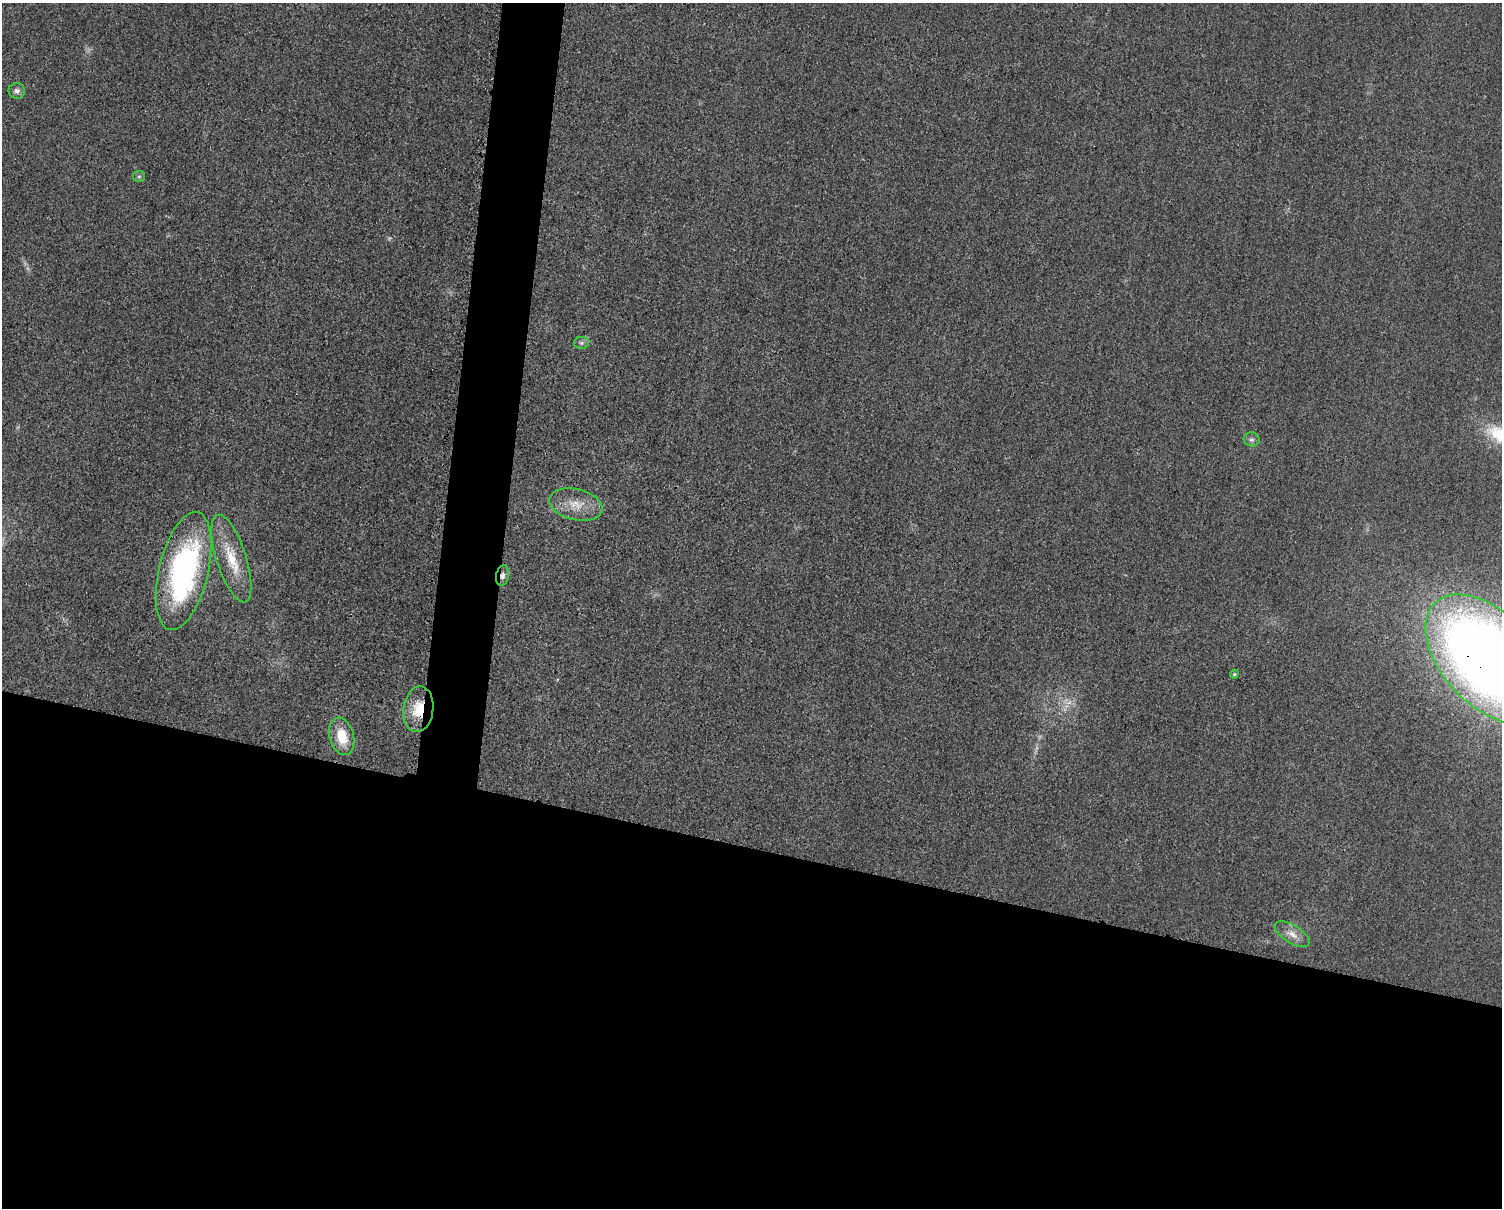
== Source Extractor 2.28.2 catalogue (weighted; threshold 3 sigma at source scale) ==
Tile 11 of 3 x 4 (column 2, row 4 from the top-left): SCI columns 1747-3246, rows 10-1215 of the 4862 x 4841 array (HDU 1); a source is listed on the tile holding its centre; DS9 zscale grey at full resolution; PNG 1504 x 1210 px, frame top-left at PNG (2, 3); each listed source drawn as its Kron ellipse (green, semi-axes under 4 px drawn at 4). Shown black and unused: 33% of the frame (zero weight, under 3 of 4 exposures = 1% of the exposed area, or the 3 px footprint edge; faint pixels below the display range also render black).
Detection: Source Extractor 2.28.2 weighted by HDU 2 'WHT'; one run over the whole footprint, this tile lists its part. Background 0.029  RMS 0.0058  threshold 0.0262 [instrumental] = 3 sigma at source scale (4.5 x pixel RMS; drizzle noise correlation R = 1.50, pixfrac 1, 0.05/0.05 arcsec/px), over >= 5 px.
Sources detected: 13; all 13 listed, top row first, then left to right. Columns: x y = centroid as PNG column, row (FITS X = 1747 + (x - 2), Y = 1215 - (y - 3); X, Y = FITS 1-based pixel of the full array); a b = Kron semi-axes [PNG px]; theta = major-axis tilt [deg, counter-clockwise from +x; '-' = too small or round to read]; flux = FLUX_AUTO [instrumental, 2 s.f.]
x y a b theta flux
17 91 8 7 - 2.3
139 176 6 5 - 1
582 343 7 6 - 1.4
1252 439 8 7 - 1.7
576 505 27 15 -14 12
231 559 46 15 -72 19
184 571 60 24 77 130
502 576 10 6 78 2.5
1488 659 77 46 -47 830
1234 674 4 4 - 0.73
418 709 23 15 83 16
342 736 19 12 -74 14
1292 934 20 9 -31 5.8
Overlapping masked pixels (flux is a lower limit): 3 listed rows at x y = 502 576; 1488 659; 418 709
Isophote crosses this tile's border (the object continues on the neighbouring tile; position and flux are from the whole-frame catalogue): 1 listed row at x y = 1488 659